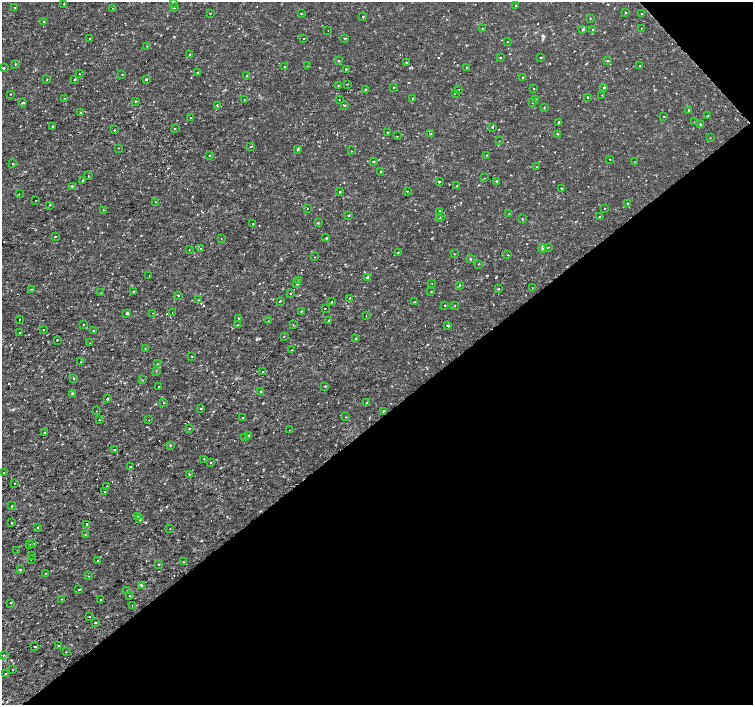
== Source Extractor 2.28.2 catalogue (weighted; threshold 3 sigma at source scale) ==
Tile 12 of 4 x 4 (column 4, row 3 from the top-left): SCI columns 4511-6012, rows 1615-3019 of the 6012 x 5975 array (HDU 1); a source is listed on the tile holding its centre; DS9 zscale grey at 2 x 2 block average (1 PNG px = mean of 2 x 2 image px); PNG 755 x 707 px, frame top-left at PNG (2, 2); each listed source drawn as its Kron ellipse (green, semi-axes under 4 px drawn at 4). Shown black and unused: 42% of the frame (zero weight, under 2 of 3 exposures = <1% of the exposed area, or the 3 px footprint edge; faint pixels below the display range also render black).
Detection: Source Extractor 2.28.2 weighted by HDU 2 'WHT'; one run over the whole footprint, this tile lists its part. Background 3.55e-06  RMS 8.1e-04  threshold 0.00366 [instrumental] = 3 sigma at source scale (4.5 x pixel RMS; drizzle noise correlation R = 1.50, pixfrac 1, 0.0396/0.0396 arcsec/px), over >= 5 px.
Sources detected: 256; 5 cosmic-ray / hot-pixel residue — neither listed nor drawn; the other 251 listed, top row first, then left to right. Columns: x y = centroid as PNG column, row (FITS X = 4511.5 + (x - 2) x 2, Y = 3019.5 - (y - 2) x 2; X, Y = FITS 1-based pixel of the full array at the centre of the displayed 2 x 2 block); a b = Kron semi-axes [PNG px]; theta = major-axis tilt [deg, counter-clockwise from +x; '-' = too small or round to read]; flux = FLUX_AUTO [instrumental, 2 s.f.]
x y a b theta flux
173 3 3 2 - 0.16
64 4 2 2 - 0.069
516 6 4 2 - 0.17
174 7 2 2 - 0.28
14 8 2 2 - 0.17
112 8 2 2 - 0.061
626 12 2 2 - 0.15
210 13 2 2 - 0.096
301 13 2 2 - 0.13
641 14 2 2 - 0.48
363 17 2 2 - 0.22
590 18 2 2 - 0.11
44 22 2 2 - 0.24
482 28 2 2 - 0.1
583 29 2 2 - 0.64
593 29 2 2 - 0.13
641 29 2 2 - 0.093
328 30 2 2 - 0.06
304 38 2 2 - 0.21
344 38 2 2 - 0.12
90 39 2 2 - 0.22
507 42 2 2 - 0.071
147 46 2 2 - 0.089
190 54 2 2 - 0.18
500 57 2 2 - 0.2
541 57 2 2 - 0.27
339 61 3 2 - 0.14
608 61 2 2 - 0.26
406 62 2 2 - 0.15
15 64 2 2 - 0.25
307 66 2 2 - 0.088
639 66 2 2 - 0.11
284 67 2 2 - 0.18
3 68 2 2 - 0.55
466 68 2 2 - 0.41
346 69 2 2 - 0.26
197 72 2 2 - 0.11
79 74 2 2 - 0.075
122 74 2 2 - 0.12
247 75 2 2 - 0.23
523 77 2 2 - 0.33
146 79 2 2 - 0.41
47 80 2 2 - 0.3
74 80 2 2 - 0.2
347 84 2 2 - 0.13
338 86 3 2 - 0.095
394 87 2 2 - 0.22
604 87 2 2 - 0.39
534 88 2 2 - 0.33
365 89 2 2 - 0.3
458 89 2 2 - 0.092
455 93 2 2 - 0.12
10 94 2 2 - 0.094
602 95 2 2 - 0.098
587 97 2 2 - 0.33
65 98 2 2 - 0.11
412 98 2 2 - 0.21
244 99 2 2 - 0.081
536 99 2 2 - 0.17
339 100 3 2 - 0.08
136 101 2 2 - 0.1
23 102 3 2 - 0.3
532 103 2 2 - 0.14
217 105 2 2 - 0.23
344 105 2 2 - 0.4
544 107 2 2 - 0.11
688 110 2 2 - 0.26
80 113 2 2 - 0.23
664 116 2 2 - 0.13
708 116 3 2 - 0.13
191 117 2 2 - 0.1
558 122 2 2 - 0.52
694 122 2 2 - 0.089
700 124 2 2 - 0.14
53 126 2 2 - 0.13
492 127 3 2 - 0.18
175 128 2 2 - 0.095
114 130 2 2 - 0.22
387 133 2 2 - 0.13
430 134 2 2 - 0.11
558 134 2 2 - 0.12
397 136 2 2 - 0.25
710 138 2 2 - 0.073
499 141 2 2 - 0.086
251 146 2 2 - 0.21
118 148 2 2 - 0.089
298 150 4 2 - 0.19
352 151 2 2 - 0.071
210 155 2 2 - 0.22
486 155 2 2 - 0.084
610 159 2 2 - 0.079
373 161 2 2 - 0.26
635 162 2 2 - 0.095
13 164 2 2 - 0.13
537 167 2 2 - 0.26
381 171 2 2 - 0.19
88 176 2 2 - 0.12
485 178 2 2 - 0.076
83 180 2 2 - 0.34
497 181 2 2 - 0.26
439 182 2 2 - 0.62
72 186 3 2 - 0.13
457 186 2 2 - 0.22
561 188 2 2 - 0.12
407 191 2 2 - 0.16
340 192 2 2 - 0.36
19 194 2 2 - 0.076
36 200 2 2 - 0.16
156 202 2 2 - 0.086
628 203 2 2 - 0.11
49 205 2 2 - 0.12
307 209 2 2 - 0.12
605 209 2 2 - 0.3
104 210 2 2 - 0.1
440 211 2 2 - 0.52
509 214 2 2 - 0.16
349 216 2 2 - 0.14
441 217 2 2 - 0.21
599 217 2 2 - 0.32
440 218 2 2 - 0.076
522 219 2 2 - 0.16
318 223 2 2 - 0.17
253 224 2 2 - 0.17
55 237 2 2 - 0.19
326 238 2 2 - 0.2
221 239 2 2 - 0.064
548 247 2 2 - 0.087
542 248 4 3 - 0.23
189 249 2 2 - 0.15
201 249 2 2 - 0.25
398 252 2 2 - 0.17
454 254 2 2 - 0.13
508 255 3 2 - 0.096
315 257 2 2 - 0.077
470 259 3 2 - 0.21
479 264 2 2 - 0.084
149 275 2 2 - 0.088
367 277 2 2 - 1.2
298 280 2 2 - 0.11
431 283 2 2 - 0.1
297 284 2 2 - 0.17
460 285 2 2 - 0.16
532 288 2 2 - 0.062
32 289 3 2 - 0.078
499 289 2 2 - 0.27
431 291 2 2 - 0.12
133 292 2 2 - 0.24
101 293 2 2 - 0.16
290 293 2 2 - 0.13
178 295 2 2 - 0.18
349 298 2 2 - 0.19
198 300 2 2 - 0.096
280 301 2 2 - 0.25
332 302 2 2 - 0.14
414 302 2 2 - 0.12
445 305 2 2 - 0.38
454 306 2 2 - 0.13
325 308 2 2 - 0.079
301 311 2 2 - 0.15
172 312 2 2 - 0.074
127 313 2 2 - 0.4
153 313 2 2 - 0.057
366 316 2 2 - 0.11
239 318 2 2 - 0.34
19 319 2 2 - 0.16
329 320 2 2 - 0.35
268 321 2 2 - 0.083
83 324 2 2 - 0.29
238 325 3 2 - 0.21
293 325 2 2 - 0.13
448 326 2 2 - 0.32
43 330 2 2 - 0.086
93 331 3 2 - 0.098
20 333 2 2 - 0.5
284 336 2 2 - 0.1
355 339 2 2 - 0.28
57 340 2 2 - 0.39
90 343 2 2 - 0.087
145 348 2 2 - 0.092
292 350 2 2 - 0.16
192 356 2 2 - 0.15
81 362 2 2 - 0.17
157 364 2 2 - 0.072
156 371 2 2 - 0.079
262 372 2 2 - 0.2
74 378 3 2 - 0.17
143 380 2 2 - 0.096
325 386 2 2 - 0.44
159 387 2 2 - 0.79
261 392 2 2 - 0.45
73 394 4 3 - 0.27
107 399 2 2 - 0.53
163 403 2 2 - 0.069
366 403 2 2 - 0.19
201 409 2 2 - 0.14
97 411 2 2 - 0.17
384 411 2 2 - 0.14
242 417 2 2 - 0.1
346 417 2 2 - 0.14
99 420 2 2 - 0.11
149 420 2 2 - 0.11
190 429 2 2 - 0.19
290 430 2 2 - 0.1
45 432 2 2 - 0.16
249 435 2 2 - 0.14
245 437 2 2 - 0.11
171 445 2 2 - 0.16
114 450 2 2 - 0.17
204 459 2 2 - 0.17
211 462 2 2 - 0.12
130 467 2 2 - 0.49
4 473 2 2 - 0.12
189 474 2 2 - 0.088
14 484 2 2 - 0.071
107 486 3 2 - 0.13
105 491 2 2 - 0.077
12 506 2 2 - 0.13
138 516 2 2 - 0.19
140 519 3 2 - 0.38
11 523 2 2 - 0.15
87 524 2 2 - 0.65
38 527 2 2 - 0.19
170 529 2 2 - 0.12
86 534 2 2 - 0.1
33 544 2 2 - 0.27
29 545 2 2 - 0.81
17 550 2 2 - 0.063
32 555 2 2 - 0.087
31 560 2 2 - 0.081
98 561 2 2 - 0.22
184 562 2 2 - 0.11
159 565 2 2 - 0.35
20 570 2 2 - 0.3
45 573 2 2 - 0.079
88 576 2 2 - 0.22
141 585 2 2 - 0.24
79 589 3 2 - 0.11
127 591 2 2 - 0.068
129 596 2 2 - 0.084
61 599 2 2 - 0.075
101 600 2 2 - 0.18
10 603 2 2 - 0.13
132 605 2 2 - 0.088
89 616 2 2 - 0.16
95 623 2 2 - 0.53
59 646 2 2 - 0.15
34 647 3 2 - 0.11
66 652 2 2 - 0.077
3 655 2 2 - 0.13
13 670 2 2 - 0.069
6 673 2 2 - 0.11
Isophote crosses this tile's border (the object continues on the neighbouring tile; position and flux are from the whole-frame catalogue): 1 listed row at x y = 173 3
Diffuse or blended objects may show on this block-average render without a row.